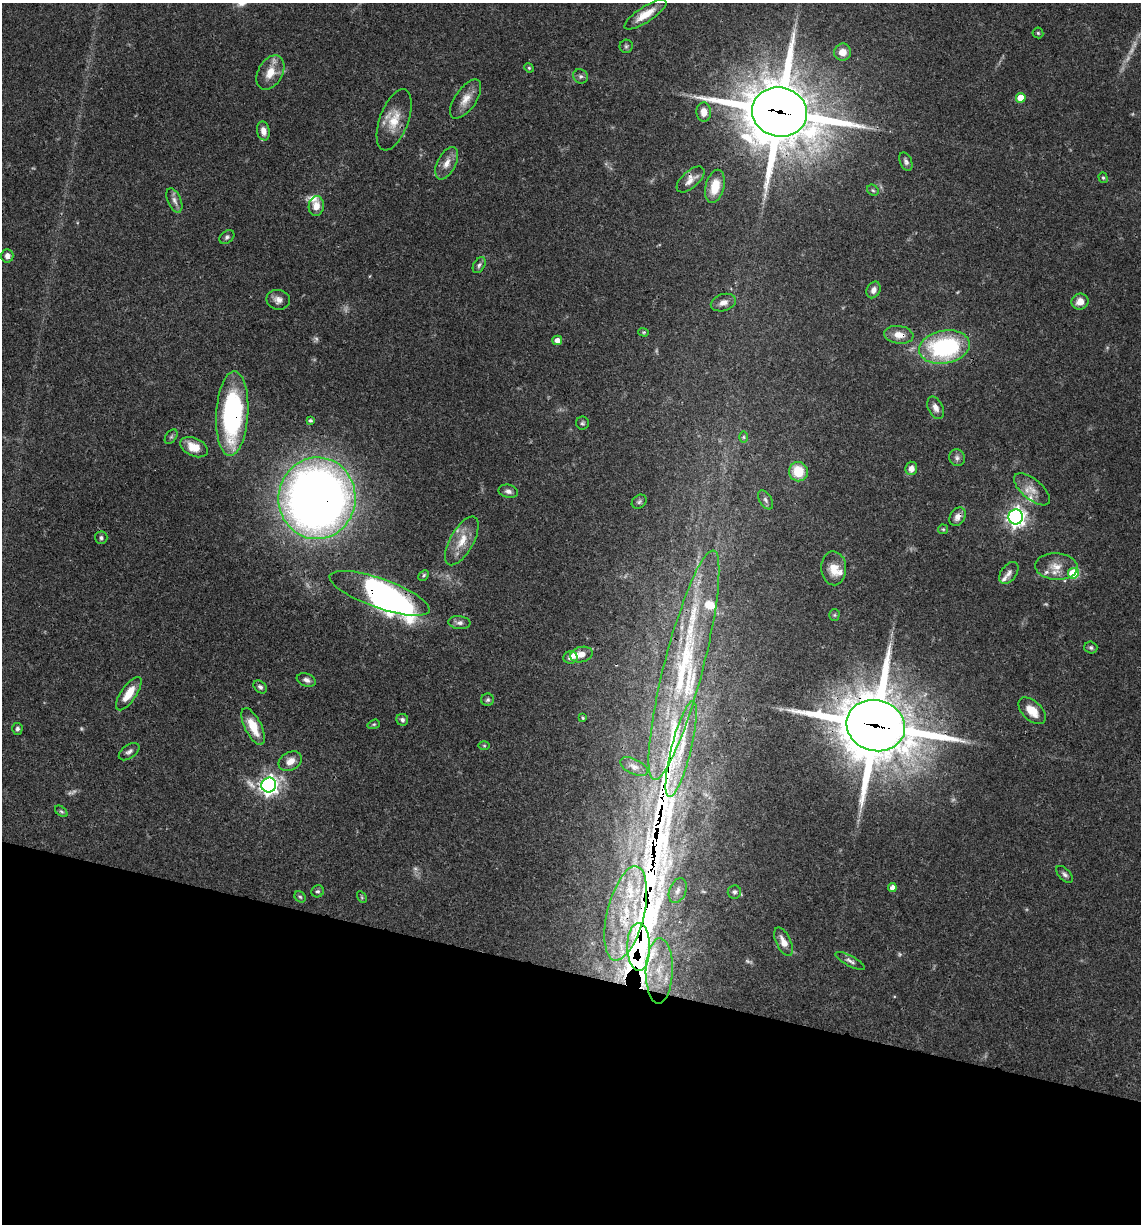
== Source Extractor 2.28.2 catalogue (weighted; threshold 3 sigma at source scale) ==
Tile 15 of 4 x 4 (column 3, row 4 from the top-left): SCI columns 2517-3655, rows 3-1224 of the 4913 x 4894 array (HDU 1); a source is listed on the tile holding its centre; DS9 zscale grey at full resolution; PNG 1143 x 1226 px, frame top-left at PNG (2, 3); each listed source drawn as its Kron ellipse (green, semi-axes under 4 px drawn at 4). Shown black and unused: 21% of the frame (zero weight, under 3 of 4 exposures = <1% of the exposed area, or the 3 px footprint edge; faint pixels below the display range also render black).
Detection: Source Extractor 2.28.2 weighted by HDU 2 'WHT'; one run over the whole footprint, this tile lists its part. Background 0.048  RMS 0.0028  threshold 0.0127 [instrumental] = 3 sigma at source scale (4.5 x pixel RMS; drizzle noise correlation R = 1.50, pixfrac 1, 0.05/0.05 arcsec/px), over >= 5 px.
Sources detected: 121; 11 too faint to see at this stretch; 1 inside a brighter object's white glare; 3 long thin detections or spike segments (spike, bleed or trail) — neither listed nor drawn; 12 inside a brighter listed object's ellipse — not listed separately; the other 94 listed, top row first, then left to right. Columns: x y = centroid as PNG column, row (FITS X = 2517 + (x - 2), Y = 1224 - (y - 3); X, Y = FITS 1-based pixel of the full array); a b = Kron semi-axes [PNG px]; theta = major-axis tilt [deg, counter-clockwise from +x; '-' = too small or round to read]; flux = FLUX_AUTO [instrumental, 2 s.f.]
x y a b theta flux
645 14 25 7 33 4.8
1038 33 5 5 - 0.43
626 46 6 6 - 0.55
842 52 8 8 - 3
529 68 5 4 - 0.32
270 72 18 12 60 4.7
580 76 8 7 - 0.83
1021 98 5 5 - 5
466 99 22 10 55 3.5
704 112 9 7 -88 2.5
780 112 28 24 -13 2200
394 120 32 14 70 6.5
263 131 9 6 -78 2.2
906 161 10 6 -67 0.9
447 163 17 9 63 2.8
1103 178 5 4 - 0.44
690 179 17 8 41 2.3
715 186 17 9 77 5.5
873 190 6 5 - 0.47
174 200 13 6 -67 1.4
316 206 10 7 79 2.9
227 237 8 5 40 0.7
7 256 7 6 - 1.2
479 265 9 5 60 0.73
873 290 8 7 - 1.5
278 300 12 10 -11 1.9
1080 302 8 8 - 2.8
723 303 13 8 17 2
644 332 5 4 - 0.34
899 335 14 9 -6 3.1
557 340 5 5 - 1.9
944 347 25 16 11 39
936 408 12 7 -63 1.7
232 414 42 16 87 49
310 420 3 3 - 0.49
583 423 6 6 - 0.56
171 437 8 5 53 0.56
743 437 6 4 -90 0.41
194 447 14 9 -24 4.7
957 458 8 7 - 0.98
911 468 7 6 - 2
798 472 10 9 - 7.8
1032 489 22 10 -40 3.2
508 491 10 6 -13 1.1
317 498 41 38 85 290
765 500 10 6 -59 0.84
639 502 8 6 40 0.69
958 517 10 7 58 1.7
1016 517 7 7 - 150
943 529 5 5 - 0.36
101 538 6 6 - 0.7
462 541 27 11 61 5.3
1056 567 21 13 -3 4.2
834 568 17 12 -87 3.8
1009 573 12 7 52 1.3
1073 573 5 5 - 17
424 575 6 4 46 0.44
380 593 53 14 -19 61
834 615 5 5 - 0.39
459 623 11 6 -6 1.2
1091 648 6 6 - 0.67
581 655 11 7 14 2.1
570 658 7 6 - 1.1
684 665 118 19 75 46
306 680 10 6 -19 1.2
260 687 7 5 -43 0.75
129 694 19 7 55 5.3
488 700 6 6 - 0.59
1032 711 16 9 -44 4.3
583 718 3 3 - 0.37
402 720 6 6 - 0.84
374 724 6 4 17 0.42
876 726 29 25 -16 2300
253 727 20 8 -64 6.5
17 729 6 5 - 0.66
484 746 6 4 -1 0.34
681 749 49 10 76 9.4
129 752 11 6 35 1.1
290 761 12 9 29 2.5
634 767 15 7 -25 1.5
269 785 7 7 - 150
61 811 7 4 -39 0.46
1064 874 10 5 -44 0.91
892 888 4 4 - 1.6
318 891 6 5 - 0.64
678 891 13 8 69 1.9
734 892 7 6 - 0.74
300 897 6 5 - 0.47
362 897 6 4 -61 0.35
626 913 48 18 76 24
783 942 15 7 -64 2.7
639 947 24 11 -90 63
850 961 16 5 -28 1.1
659 971 32 13 88 9.3
Overlapping masked pixels (flux is a lower limit): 10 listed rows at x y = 780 112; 899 335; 232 414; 317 498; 958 517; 380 593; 684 665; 876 726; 626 913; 639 947